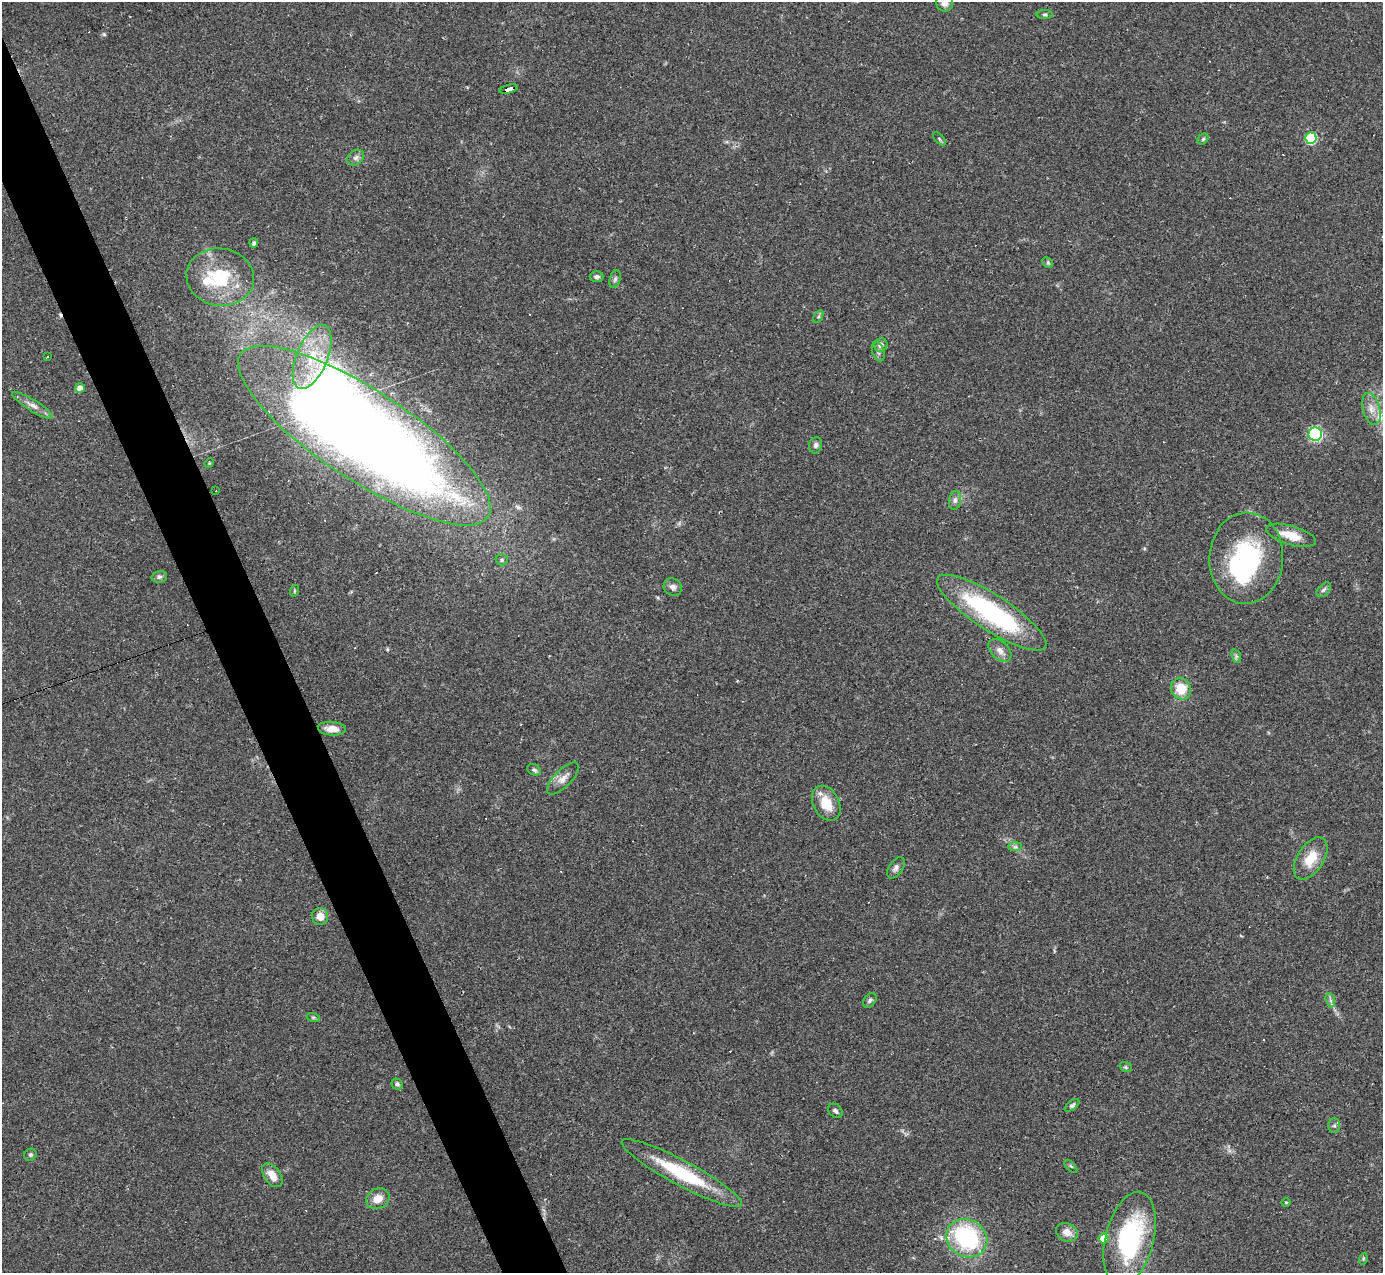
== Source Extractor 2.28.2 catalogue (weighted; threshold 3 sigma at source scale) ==
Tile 11 of 4 x 4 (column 3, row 3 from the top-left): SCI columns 2761-4141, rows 1548-2818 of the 5521 x 5508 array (HDU 1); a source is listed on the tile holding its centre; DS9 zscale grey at full resolution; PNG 1385 x 1275 px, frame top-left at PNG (2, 2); each listed source drawn as its Kron ellipse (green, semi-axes under 4 px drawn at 4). Shown black and unused: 4% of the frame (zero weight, under 2 of 3 exposures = <1% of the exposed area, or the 3 px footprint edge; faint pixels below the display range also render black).
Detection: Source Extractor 2.28.2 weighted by HDU 2 'WHT'; one run over the whole footprint, this tile lists its part. Background 0.0849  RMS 0.0059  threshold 0.0267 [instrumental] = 3 sigma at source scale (4.5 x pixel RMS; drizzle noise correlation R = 1.50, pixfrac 1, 0.05/0.05 arcsec/px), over >= 5 px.
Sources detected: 82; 2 inside a brighter object's white glare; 14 cosmic-ray / hot-pixel residue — neither listed nor drawn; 2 inside a brighter listed object's ellipse — not listed separately; the other 64 listed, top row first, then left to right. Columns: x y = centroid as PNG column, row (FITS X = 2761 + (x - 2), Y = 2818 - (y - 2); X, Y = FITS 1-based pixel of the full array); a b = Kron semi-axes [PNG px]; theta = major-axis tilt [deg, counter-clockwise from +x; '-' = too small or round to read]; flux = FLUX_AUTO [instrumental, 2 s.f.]
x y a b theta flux
945 3 9 8 - 3.9
1045 15 8 4 0 0.99
509 89 9 4 15 160
1311 138 5 5 - 56
939 139 8 3 -46 0.74
1203 139 6 5 - 1
356 158 9 7 39 2.1
254 243 4 4 - 1.3
1048 263 6 4 -46 0.9
220 277 34 28 -9 36
597 277 7 5 -2 1.7
615 279 9 5 75 1.4
818 317 7 4 59 0.93
881 345 7 6 - 2.4
878 352 10 6 -73 1.7
47 357 3 2 - 0.66
312 357 34 15 67 25
80 388 4 4 - 4.6
32 405 23 5 -32 4.5
1371 409 16 8 -75 5.8
1315 434 6 6 - 64
364 436 148 45 -33 1200
816 445 8 6 78 1.9
209 463 5 4 - 0.64
216 491 2 2 - 0.39
955 500 9 6 80 2
1291 535 26 9 -16 11
1246 558 46 37 87 70
502 560 6 5 - 1.3
159 577 8 5 14 1.4
673 587 9 8 - 2.4
1324 590 9 5 45 1.7
294 591 6 3 72 0.66
992 613 64 17 -33 89
1000 650 14 8 -45 4
1236 656 7 4 -72 1.2
1181 689 11 10 - 14
332 729 14 7 -4 5.8
534 770 7 5 -27 1.2
563 779 21 8 46 5.1
826 803 19 13 -62 13
1015 847 7 4 1 1.3
1311 858 23 13 57 12
896 868 12 7 56 2.3
320 916 8 8 - 6.1
870 1000 8 5 51 1.3
1330 1000 7 4 -71 1.4
313 1017 7 4 -18 0.95
1126 1067 6 4 -20 0.87
397 1084 6 5 - 1.2
1072 1105 8 4 36 1.3
835 1111 8 6 -41 1.6
1334 1126 7 6 - 1.4
30 1155 6 5 - 1.2
1071 1166 8 3 -45 0.69
682 1173 68 12 -28 41
272 1175 13 8 -54 6.8
378 1199 12 10 25 6.2
1286 1202 4 3 - 0.48
1067 1232 11 9 -23 5.1
967 1238 21 18 -30 67
1103 1239 5 5 - 13
1130 1239 48 24 76 75
1363 1259 6 3 73 0.63
Overlapping masked pixels (flux is a lower limit): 1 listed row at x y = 509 89
Isophote crosses this tile's border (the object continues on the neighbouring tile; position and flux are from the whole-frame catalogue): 1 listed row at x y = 945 3
Unlisted compact peaks at least as high as the median listed source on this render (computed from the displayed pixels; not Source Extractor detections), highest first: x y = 104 34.